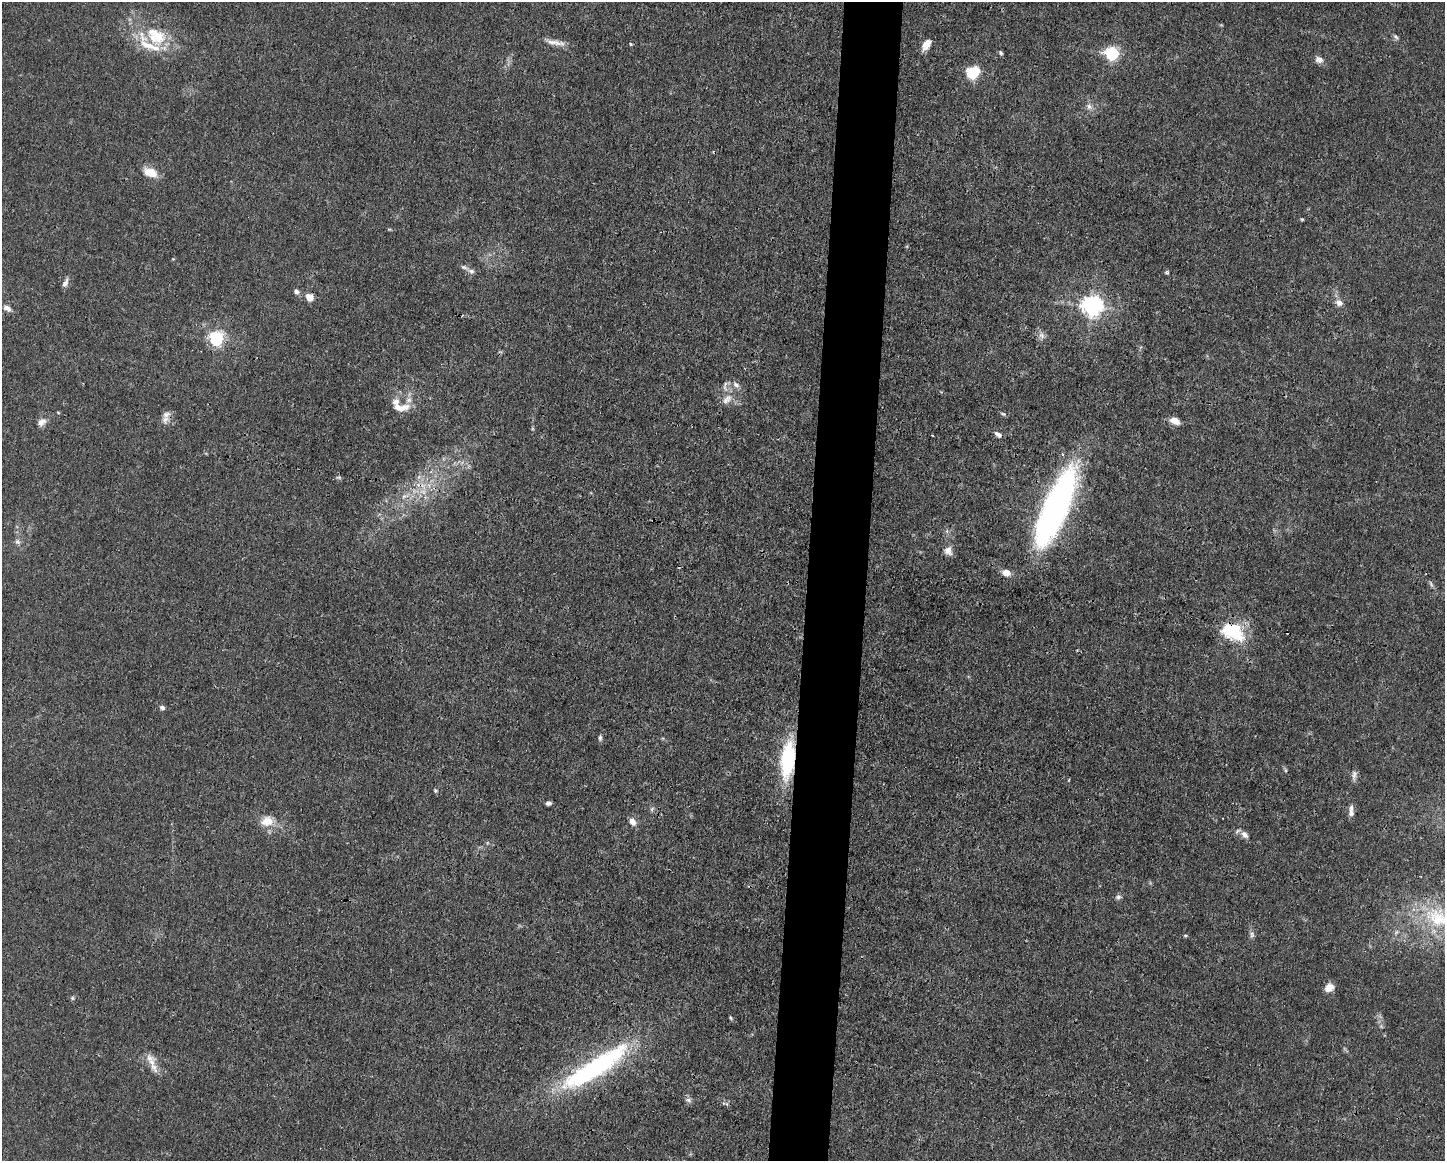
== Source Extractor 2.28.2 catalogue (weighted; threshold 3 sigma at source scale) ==
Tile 5 of 3 x 4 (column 2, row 2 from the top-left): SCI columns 1554-2996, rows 2318-3476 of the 4661 x 4634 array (HDU 1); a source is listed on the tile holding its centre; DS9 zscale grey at full resolution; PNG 1447 x 1163 px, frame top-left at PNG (2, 2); no overlay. Shown black and unused: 4% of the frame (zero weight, under 3 of 4 exposures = <1% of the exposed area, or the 3 px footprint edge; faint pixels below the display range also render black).
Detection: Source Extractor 2.28.2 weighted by HDU 2 'WHT'; one run over the whole footprint, this tile lists its part. Background 0.0161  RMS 0.0025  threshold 0.0115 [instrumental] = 3 sigma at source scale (4.5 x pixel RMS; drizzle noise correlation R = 1.50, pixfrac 1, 0.05/0.05 arcsec/px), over >= 5 px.
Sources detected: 74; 2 too faint to see at this stretch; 1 inside a brighter object's white glare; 1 cosmic-ray / hot-pixel residue — not listed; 8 inside a brighter listed object's ellipse — not listed separately; the other 62 listed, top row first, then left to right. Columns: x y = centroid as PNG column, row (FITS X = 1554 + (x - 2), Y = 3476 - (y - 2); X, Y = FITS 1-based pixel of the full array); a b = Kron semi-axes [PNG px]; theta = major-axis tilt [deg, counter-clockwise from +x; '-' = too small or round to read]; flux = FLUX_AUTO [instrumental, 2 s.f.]
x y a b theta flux
156 36 31 23 -37 12
1396 37 9 4 -46 0.6
555 42 30 6 -11 2.3
630 44 4 4 - 0.29
926 44 13 7 55 2.5
1001 53 6 5 - 0.45
1112 53 6 6 - 50
1319 60 11 9 -20 1.3
973 72 10 8 29 12
1089 106 10 8 -56 1.3
150 172 17 9 -22 3.9
1302 219 4 4 - 0.29
471 271 8 6 -18 0.89
1167 273 5 4 - 0.39
65 283 12 6 65 1.1
296 291 7 6 - 0.81
309 297 8 7 - 2.6
1339 303 10 8 -34 1.5
1092 306 8 7 - 160
7 308 11 7 -32 1.3
1042 335 11 8 -68 1.2
216 338 6 6 - 66
736 385 10 6 -39 1.2
727 399 17 10 47 2.6
400 408 23 9 0 3
1003 414 8 5 -20 0.46
165 420 13 8 67 1.6
1175 421 10 7 -25 2.7
41 422 13 9 45 1.6
932 435 3 2 - 0.19
998 435 9 5 -32 1
404 496 7 5 43 0.68
1055 507 75 21 67 99
18 542 8 6 -36 0.81
948 551 12 10 -63 1.8
1006 573 10 7 -12 2
1431 584 10 4 -64 0.56
1232 632 32 20 -25 12
162 708 7 5 -24 0.66
600 738 8 5 90 0.55
788 759 33 12 84 24
1285 770 6 4 -71 0.35
1354 775 14 6 83 1.1
435 790 5 4 - 0.34
548 803 5 4 - 0.77
1351 808 14 6 87 1.2
652 809 7 4 54 0.44
267 821 18 14 14 3.9
632 822 8 6 -61 2.1
1245 835 11 7 -50 1.4
1118 897 8 5 10 0.66
1437 917 41 29 -28 20
1396 932 7 5 45 0.64
1185 935 5 3 - 0.29
1252 935 10 6 82 0.83
1329 988 11 9 35 2.1
72 998 5 5 - 0.38
730 1018 7 3 -80 0.32
1381 1026 6 4 -46 0.42
152 1063 24 7 -73 2.8
595 1068 98 21 32 45
688 1100 9 5 -27 0.78
Overlapping masked pixels (flux is a lower limit): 3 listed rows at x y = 1055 507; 1232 632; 788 759
Isophote crosses this tile's border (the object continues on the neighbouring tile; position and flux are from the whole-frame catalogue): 1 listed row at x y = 1437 917